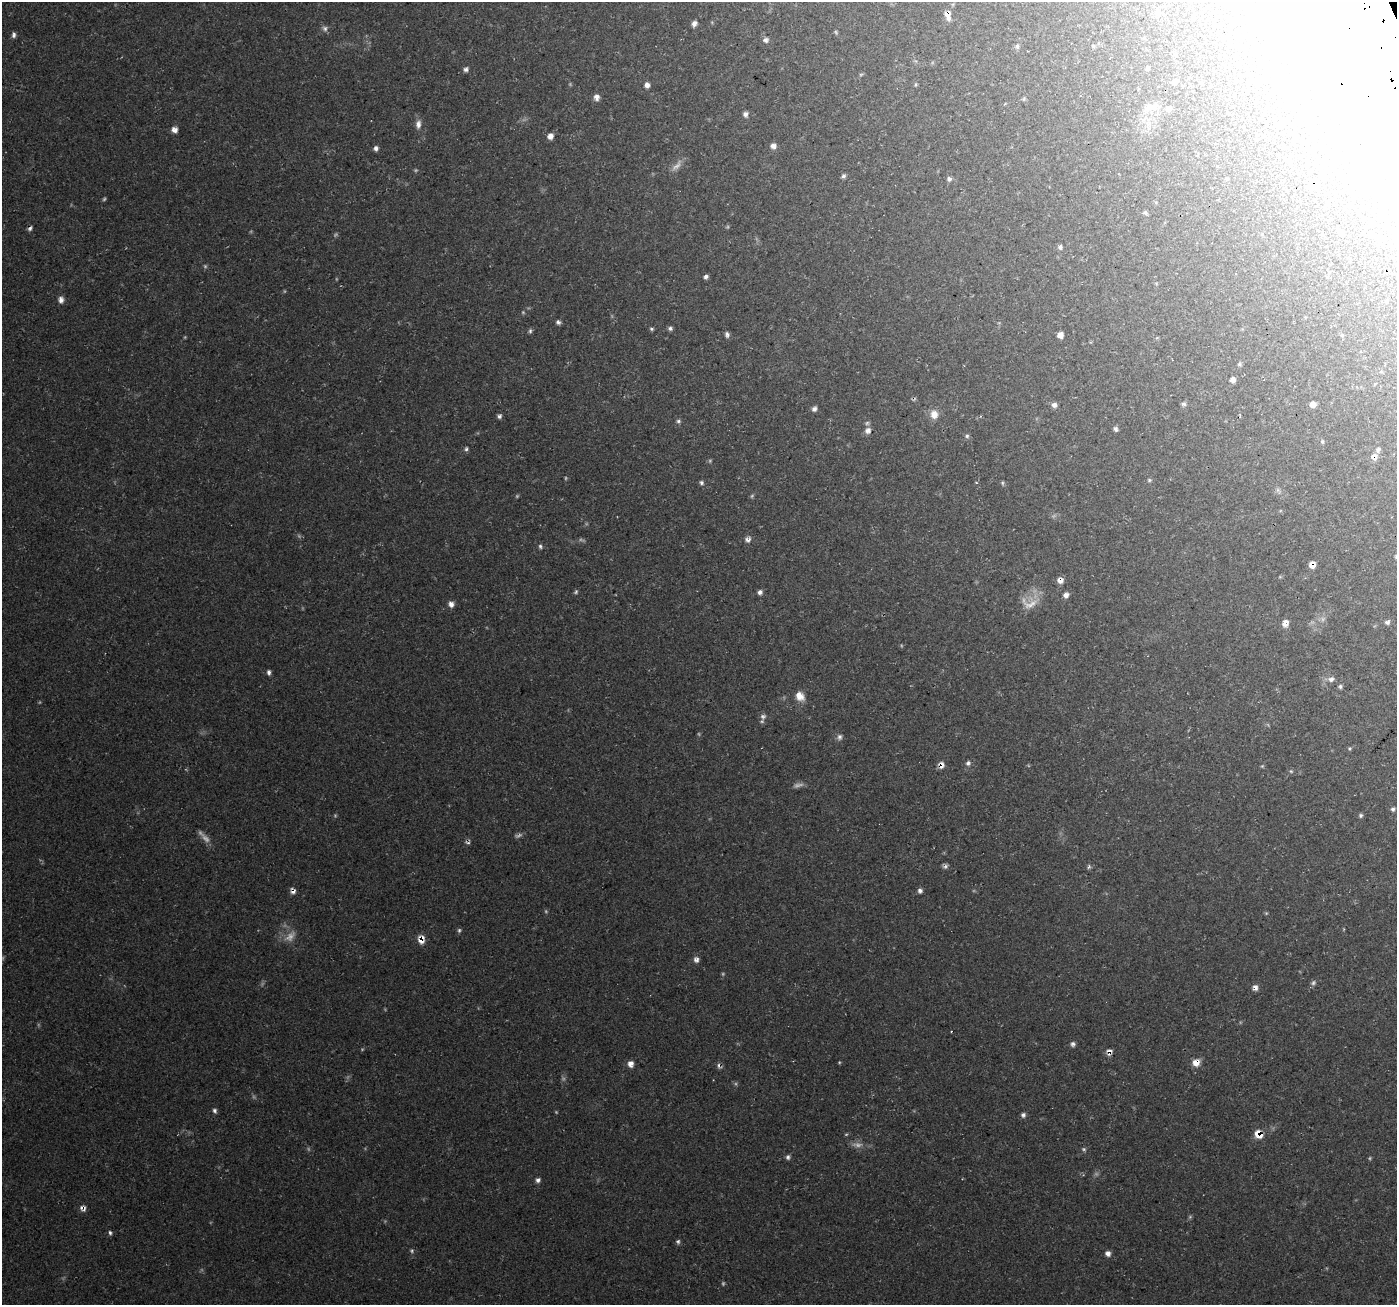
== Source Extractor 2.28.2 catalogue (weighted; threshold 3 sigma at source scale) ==
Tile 10 of 4 x 4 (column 2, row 3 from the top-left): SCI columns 1428-2822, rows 1402-2704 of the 5650 x 5462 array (HDU 1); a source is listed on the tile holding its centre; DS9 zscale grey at full resolution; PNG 1399 x 1307 px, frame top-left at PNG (2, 2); no overlay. Shown black and unused: <1% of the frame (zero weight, under 3 of 4 exposures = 3% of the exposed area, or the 3 px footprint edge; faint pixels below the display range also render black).
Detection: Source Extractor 2.28.2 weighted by HDU 2 'WHT'; one run over the whole footprint, this tile lists its part. Background 0.0496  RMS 0.0043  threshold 0.0195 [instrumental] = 3 sigma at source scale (4.5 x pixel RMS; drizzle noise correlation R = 1.50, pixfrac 1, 0.0396/0.0396 arcsec/px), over >= 5 px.
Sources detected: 145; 31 too faint to see at this stretch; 7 inside a brighter object's white glare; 1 cosmic-ray / hot-pixel residue — not listed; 1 inside a brighter listed object's ellipse — not listed separately; the other 105 listed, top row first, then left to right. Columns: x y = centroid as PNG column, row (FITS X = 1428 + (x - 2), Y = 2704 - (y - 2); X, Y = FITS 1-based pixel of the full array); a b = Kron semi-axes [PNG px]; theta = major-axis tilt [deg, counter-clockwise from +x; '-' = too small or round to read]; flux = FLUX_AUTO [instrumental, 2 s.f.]
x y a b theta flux
948 15 13 7 -75 3.2
694 24 6 5 - 1.8
325 28 8 7 - 1.3
836 32 6 4 -71 0.51
14 35 7 5 90 1.3
766 40 7 6 - 1.3
1017 46 7 5 90 0.94
1093 46 5 4 - 0.5
1147 68 5 4 - 0.78
466 69 7 6 - 1.2
1175 82 7 7 - 1.5
915 84 6 3 82 0.51
1341 84 9 9 - 4
647 85 6 5 - 1.9
597 97 8 7 - 2
1024 99 6 4 71 0.5
1150 107 22 9 23 4.8
1168 109 8 7 - 1.7
745 114 7 6 - 1.4
418 124 12 7 84 2.4
174 130 7 6 - 2.2
550 136 7 7 - 2.3
773 146 7 6 - 2
376 148 6 5 - 1.3
843 176 6 5 - 1.1
949 179 6 6 - 1.2
1312 184 9 8 - 4.1
1145 213 5 5 - 0.81
30 228 7 4 47 1
1340 232 7 6 - 1.3
1377 236 7 6 - 1.2
1060 247 7 6 - 1.1
706 277 5 4 - 1.2
61 300 8 6 -83 2
558 322 5 5 - 1.1
670 328 6 5 - 1
651 329 6 4 -22 0.64
530 331 6 5 - 0.79
727 335 7 5 -72 1.2
1060 335 6 5 - 2.5
1342 335 5 5 - 0.53
1239 364 6 4 0 0.68
1233 380 6 6 - 1.7
1184 404 6 5 - 1
1313 404 6 6 - 2
1054 405 7 6 - 1.7
814 409 7 5 55 1.4
934 414 12 10 -83 3.8
499 416 6 5 - 1
678 421 6 5 - 0.82
1116 429 6 5 - 1.2
868 431 9 8 - 2.3
967 436 6 5 - 0.83
1322 441 6 4 89 0.61
466 449 6 4 77 0.81
1374 456 9 7 80 2
1149 480 6 5 - 0.65
701 483 6 5 - 0.92
1002 483 6 4 -90 0.56
748 540 9 7 1 1.6
540 546 6 5 - 0.84
1312 564 7 6 - 3.3
1060 580 8 7 - 2.4
576 592 6 5 - 0.69
760 592 6 6 - 1.3
1066 595 7 6 - 2
451 604 7 6 - 2.1
1030 604 26 12 20 6.4
1387 622 7 5 28 1
1285 623 8 7 - 2.9
269 672 6 4 -79 1.1
1331 679 8 7 - 1.8
1340 686 6 5 - 0.85
800 696 12 10 -50 4.6
763 716 9 9 - 1.7
839 737 8 7 - 1.4
1350 748 5 4 - 0.53
968 763 7 6 - 1.2
941 765 9 7 90 2.4
1262 766 5 4 - 0.48
1291 771 6 5 - 0.58
1393 809 6 6 - 0.97
1361 815 6 5 - 0.8
945 867 9 5 34 1.1
1089 867 7 4 65 0.78
293 891 7 6 - 1.8
920 891 6 5 - 1.3
459 930 6 5 - 0.77
421 939 10 8 -89 3.7
696 960 8 7 - 1.6
1255 987 8 6 -85 1.8
1073 1044 6 6 - 1.2
1109 1052 9 7 -84 1.9
1196 1062 9 8 - 3.8
630 1064 8 7 - 2.4
215 1111 6 5 - 1.1
1023 1115 6 6 - 1.2
1258 1134 9 7 -58 5.7
1084 1149 6 5 - 0.73
788 1157 6 5 - 1.1
538 1180 6 5 - 1.3
83 1208 7 7 - 1.9
110 1233 6 4 -72 0.84
678 1241 6 5 - 0.86
1108 1253 6 6 - 1.9
Overlapping masked pixels (flux is a lower limit): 13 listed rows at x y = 948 15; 1341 84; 1312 184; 1374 456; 1312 564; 1060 580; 941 765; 293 891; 421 939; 1109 1052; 1196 1062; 1258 1134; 83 1208